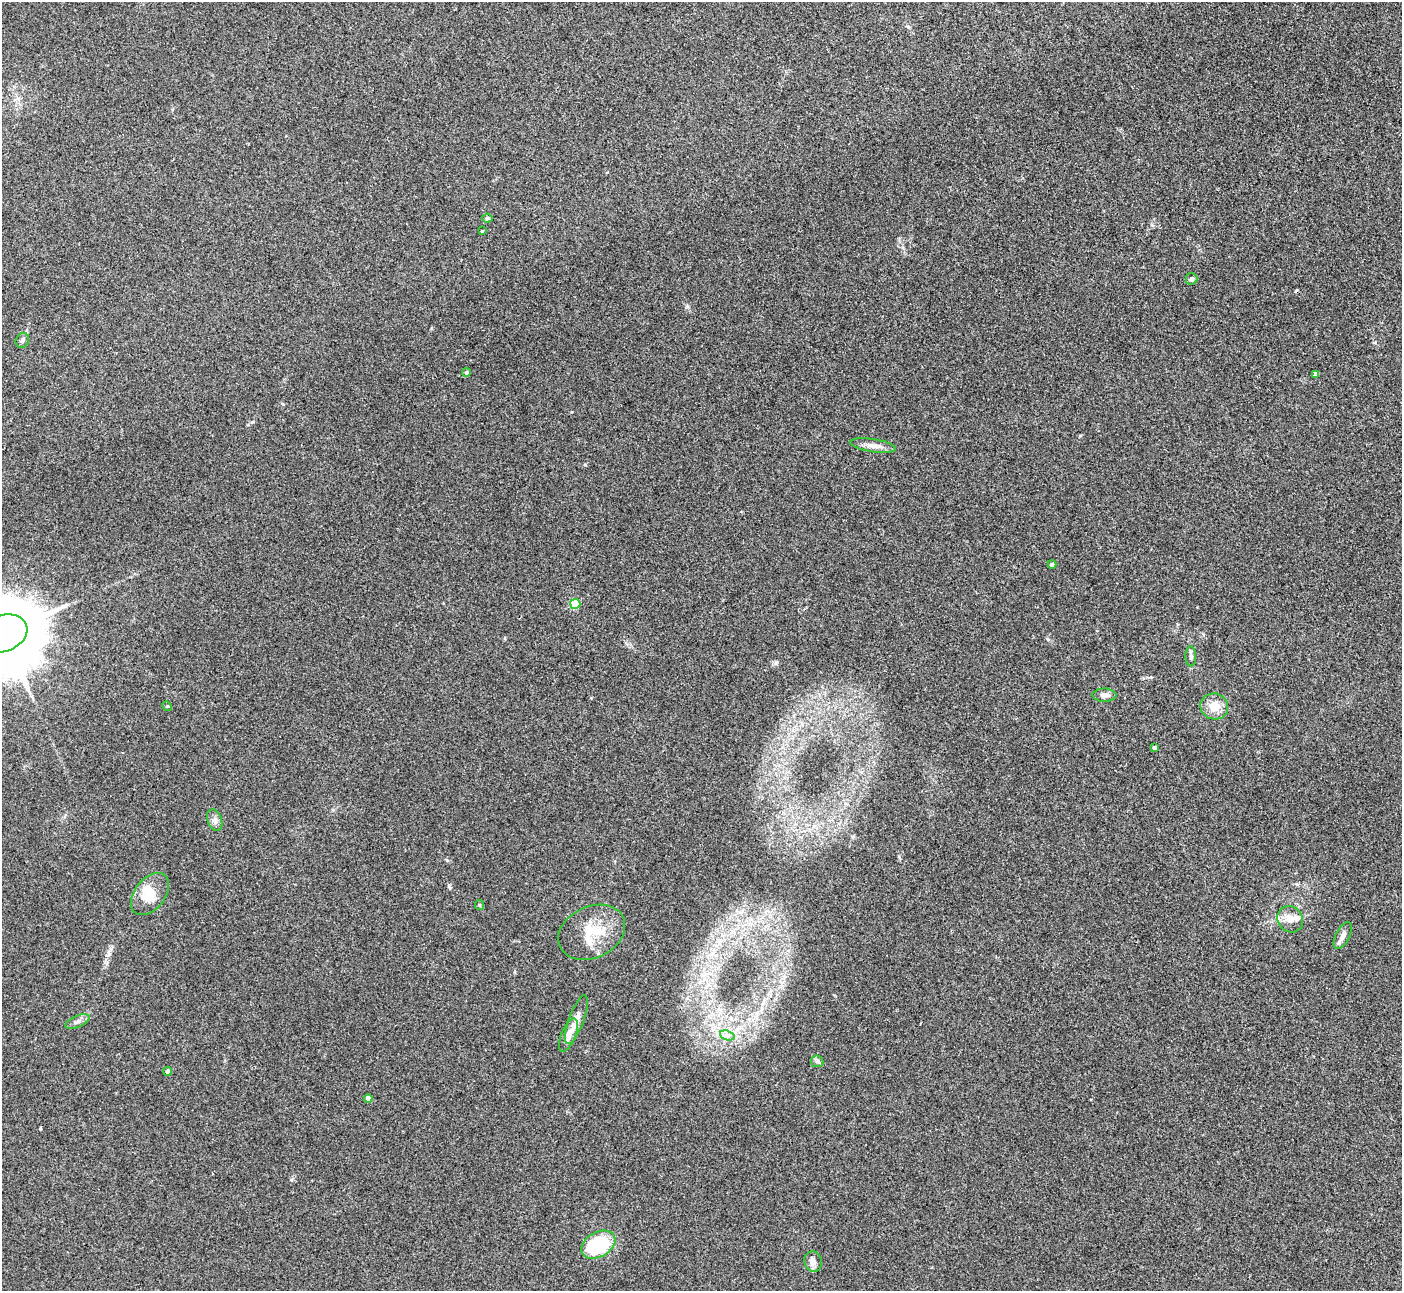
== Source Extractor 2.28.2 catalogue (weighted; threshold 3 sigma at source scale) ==
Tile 10 of 4 x 4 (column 2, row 3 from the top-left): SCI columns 1402-2801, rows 1440-2728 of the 5603 x 5591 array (HDU 1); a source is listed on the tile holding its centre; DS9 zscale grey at full resolution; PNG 1404 x 1293 px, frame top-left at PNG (2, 2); each listed source drawn as its Kron ellipse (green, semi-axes under 4 px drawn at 4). Shown black and unused: <1% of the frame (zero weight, under 3 of 4 exposures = <1% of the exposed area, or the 3 px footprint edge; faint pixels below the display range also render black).
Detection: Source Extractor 2.28.2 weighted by HDU 2 'WHT'; one run over the whole footprint, this tile lists its part. Background 0.106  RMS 0.0063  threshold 0.0281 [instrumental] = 3 sigma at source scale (4.5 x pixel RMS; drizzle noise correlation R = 1.50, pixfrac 1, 0.05/0.05 arcsec/px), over >= 5 px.
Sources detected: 33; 1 inside a brighter object's white glare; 1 cosmic-ray / hot-pixel residue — neither listed nor drawn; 1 inside a brighter listed object's ellipse — not listed separately; the other 30 listed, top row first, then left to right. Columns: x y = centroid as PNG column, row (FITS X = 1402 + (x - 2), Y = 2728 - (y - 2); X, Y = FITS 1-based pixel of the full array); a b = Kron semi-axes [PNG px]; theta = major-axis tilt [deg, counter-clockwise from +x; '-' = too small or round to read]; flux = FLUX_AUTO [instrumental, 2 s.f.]
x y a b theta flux
487 218 5 4 - 0.97
482 231 3 3 - 0.44
1191 279 6 5 - 1.2
22 340 8 6 60 1.7
466 372 4 4 - 1.3
1316 374 4 4 - 2.7
873 446 23 6 -8 4.5
1052 564 4 4 - 1.8
575 604 5 5 - 25
3 634 25 18 20 10000
1191 656 10 5 -88 1.9
1104 695 12 6 -1 3.1
167 706 5 4 - 0.72
1214 706 14 13 - 8.9
1154 748 4 3 - 1.7
215 820 11 7 -71 2.6
150 894 24 15 51 13
479 905 5 4 - 0.71
1290 919 14 12 -52 6.5
592 932 35 26 25 23
1343 936 14 7 63 3.8
576 1020 26 7 70 5.5
77 1022 13 5 23 2.5
568 1035 18 7 68 5.9
727 1035 7 4 -19 2.2
817 1061 6 5 - 1.3
168 1071 4 4 - 2.5
368 1098 4 4 - 4.2
598 1245 18 12 30 41
813 1262 10 8 -73 3.4
Isophote crosses this tile's border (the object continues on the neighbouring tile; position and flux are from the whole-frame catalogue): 1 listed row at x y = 3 634
Unlisted compact peaks at least as high as the median listed source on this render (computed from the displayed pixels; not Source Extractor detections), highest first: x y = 40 1129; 449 886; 585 465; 776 662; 447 860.